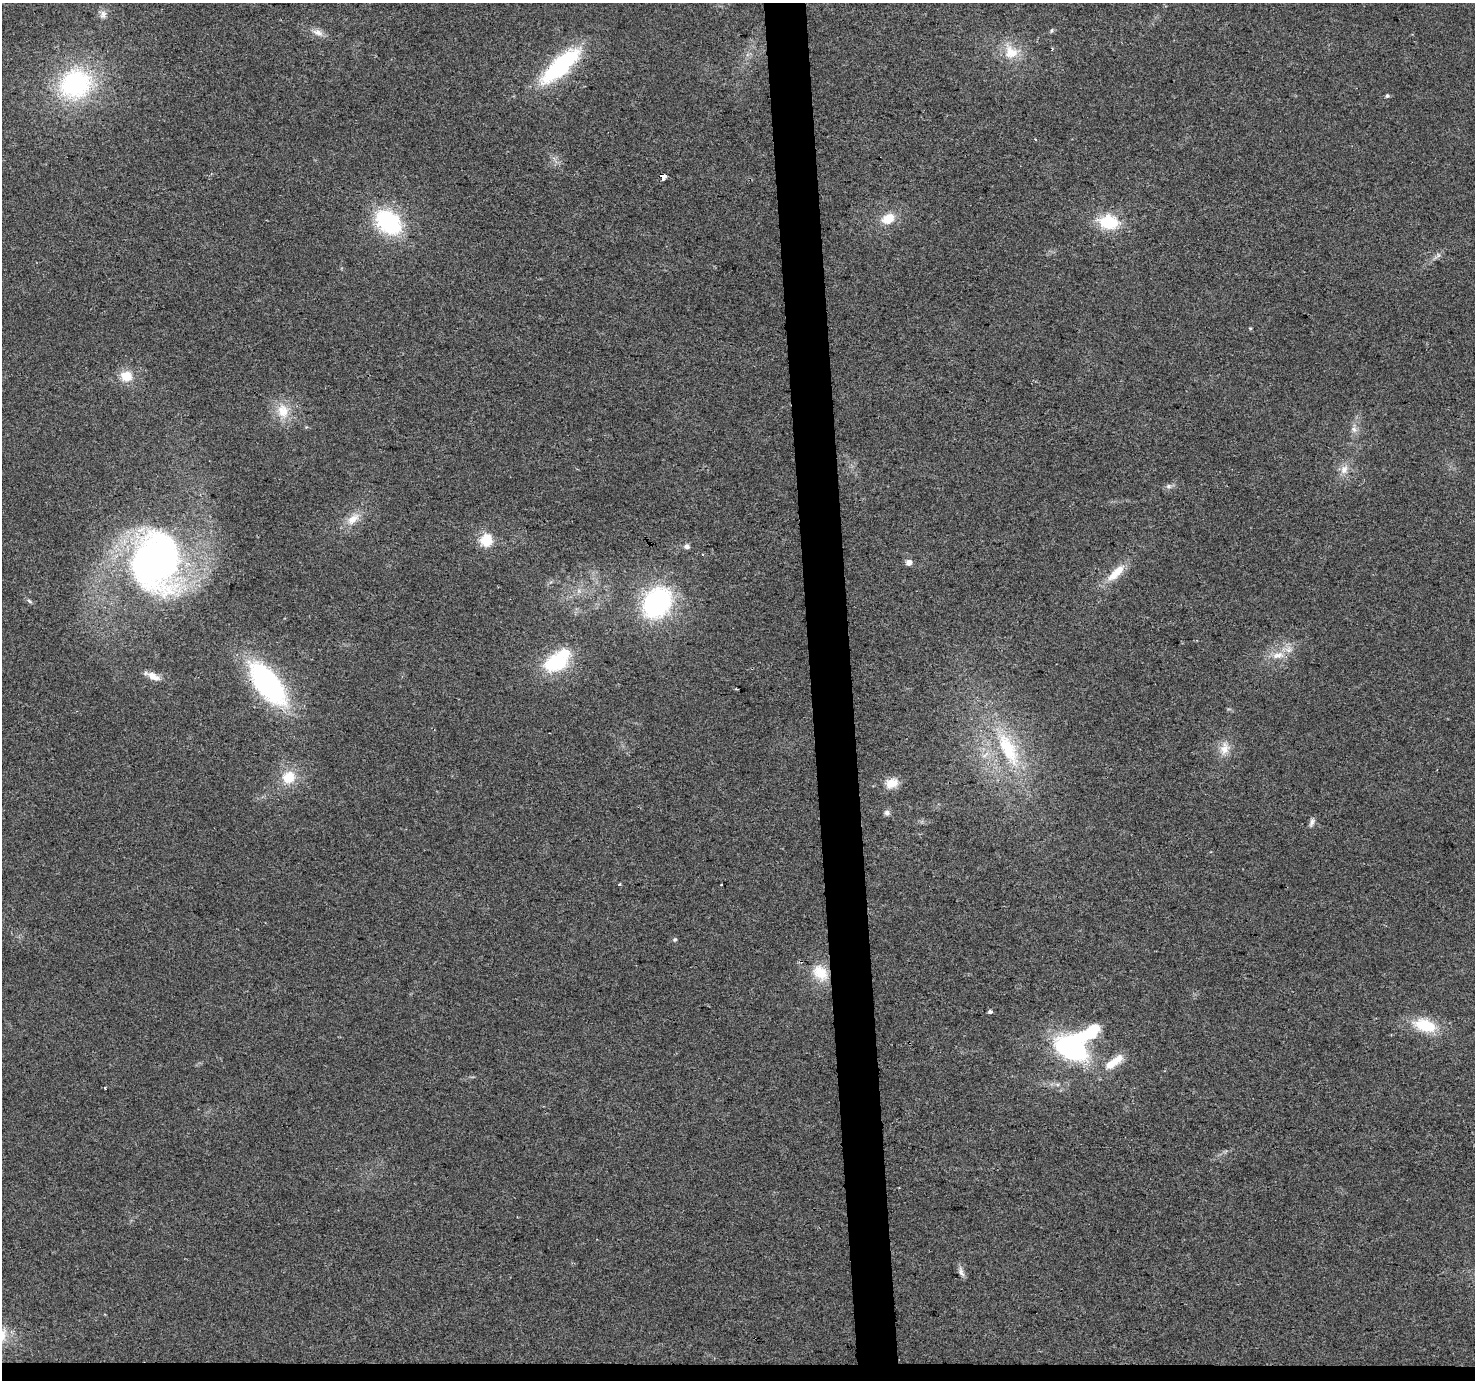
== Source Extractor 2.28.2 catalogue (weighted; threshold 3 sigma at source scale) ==
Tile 8 of 3 x 3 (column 2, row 3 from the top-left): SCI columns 1473-2945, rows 25-1402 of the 4417 x 4158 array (HDU 1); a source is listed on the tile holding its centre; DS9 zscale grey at full resolution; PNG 1477 x 1382 px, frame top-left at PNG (2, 3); no overlay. Shown black and unused: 4% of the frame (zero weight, under 2 of 3 exposures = <1% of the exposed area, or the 3 px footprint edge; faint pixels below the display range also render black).
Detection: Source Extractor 2.28.2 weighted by HDU 2 'WHT'; one run over the whole footprint, this tile lists its part. Background 0.0484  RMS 0.0068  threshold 0.0304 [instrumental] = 3 sigma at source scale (4.5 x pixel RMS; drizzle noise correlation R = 1.50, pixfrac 1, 0.0396/0.0396 arcsec/px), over >= 5 px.
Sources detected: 47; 2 inside a brighter object's white glare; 1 cosmic-ray / hot-pixel residue — not listed; the other 44 listed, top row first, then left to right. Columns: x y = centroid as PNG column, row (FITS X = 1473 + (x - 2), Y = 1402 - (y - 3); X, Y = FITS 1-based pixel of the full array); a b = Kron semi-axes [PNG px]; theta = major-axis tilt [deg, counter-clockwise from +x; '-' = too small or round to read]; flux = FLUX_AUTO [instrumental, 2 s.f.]
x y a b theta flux
103 15 12 8 -89 3.5
1052 30 7 3 71 0.87
318 32 16 8 -23 4.7
1011 52 22 19 -44 16
560 66 47 16 42 77
75 84 36 31 32 90
1387 96 6 5 - 1
1035 139 3 2 - 0.55
664 176 6 4 18 42
888 219 17 12 32 12
388 222 28 20 -41 68
1109 222 17 12 -6 32
126 376 14 12 -15 12
283 411 21 16 -78 14
1354 429 9 6 -50 2.8
1344 469 13 10 84 6
1168 486 8 6 -15 2
353 519 21 11 41 9.6
486 540 16 15 - 14
687 546 8 7 - 2.1
155 562 70 55 -89 280
909 563 5 5 - 4.8
1116 573 30 10 44 14
29 601 8 5 -29 1.4
657 602 30 24 56 100
1278 655 19 9 8 8.6
556 662 31 20 25 39
153 676 16 9 -27 6.2
267 684 45 21 -52 130
1225 748 19 12 79 8.3
1008 749 59 22 -63 57
289 777 16 14 36 16
891 783 15 11 8 8.9
887 813 8 7 - 2.2
1312 823 12 5 71 2.3
619 884 4 3 - 0.79
675 939 5 5 - 1.1
820 973 24 17 -47 17
990 1012 4 3 - 3.5
1425 1025 30 16 -16 25
1070 1048 39 24 -30 85
1113 1062 31 10 35 13
105 1088 3 2 - 0.53
961 1272 15 6 -72 2.9
Overlapping masked pixels (flux is a lower limit): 2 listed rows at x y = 664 176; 267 684